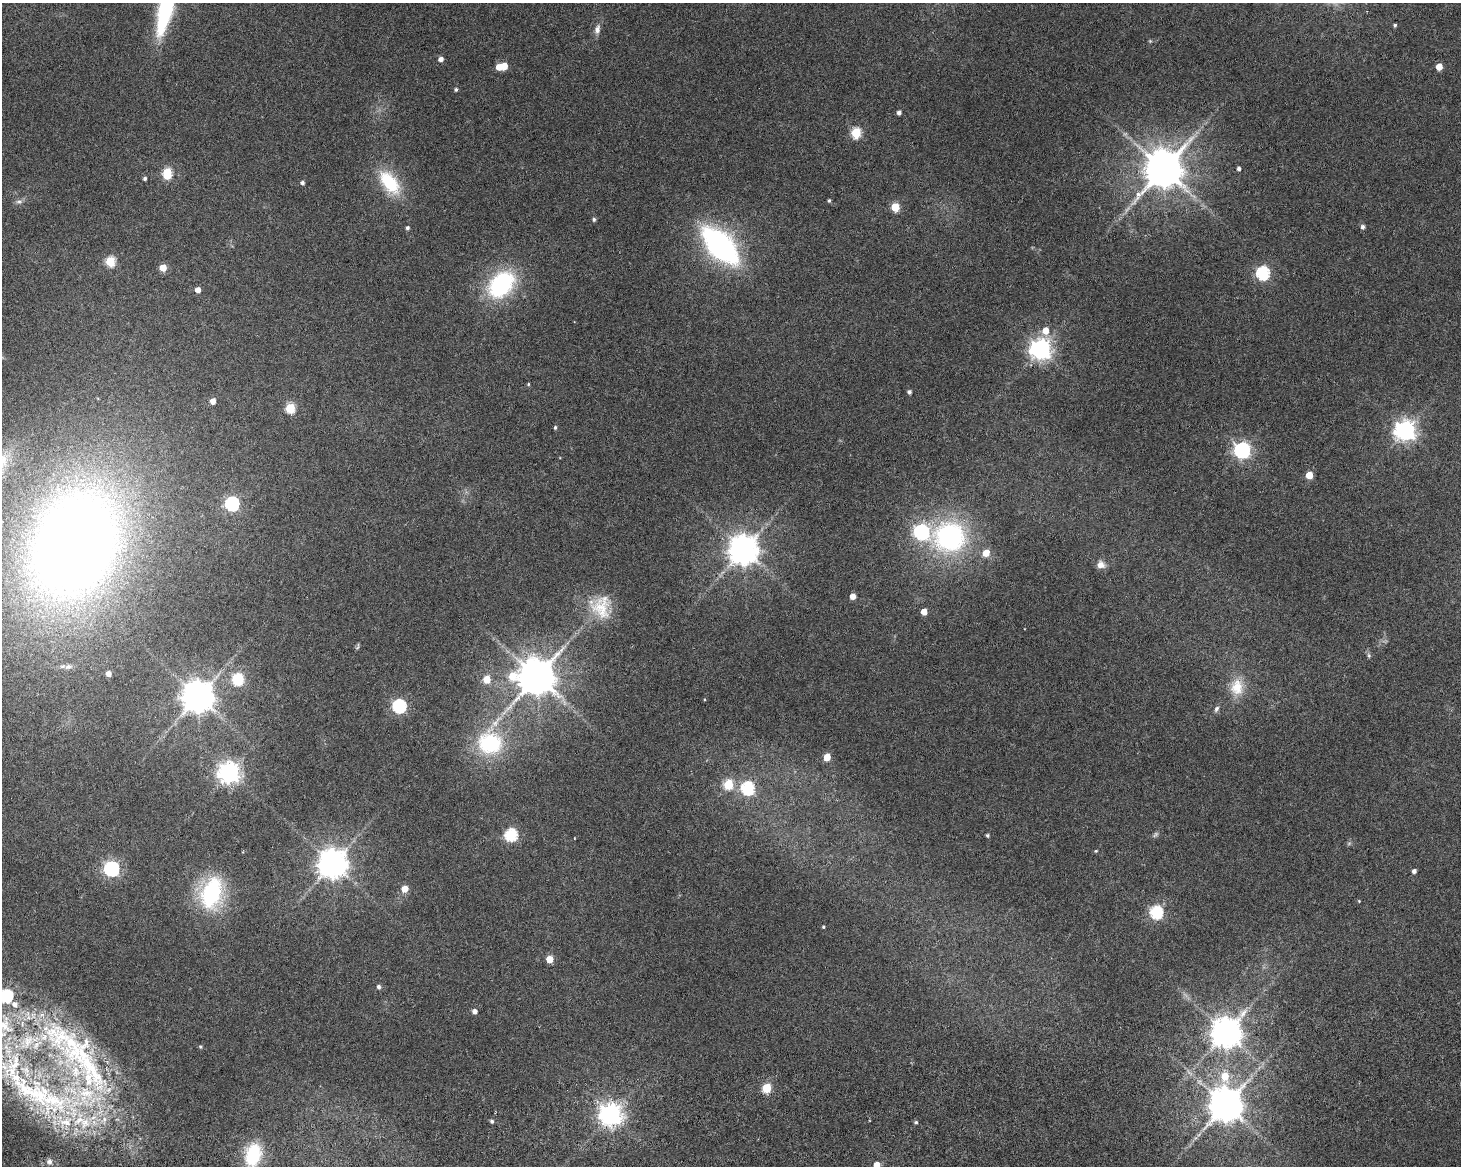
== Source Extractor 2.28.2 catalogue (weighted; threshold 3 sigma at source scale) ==
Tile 5 of 3 x 4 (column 2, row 2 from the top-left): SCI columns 1540-2998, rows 2486-3649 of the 4717 x 4901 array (HDU 1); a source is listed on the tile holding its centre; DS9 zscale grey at full resolution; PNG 1463 x 1168 px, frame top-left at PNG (2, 3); no overlay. Shown black and unused: <1% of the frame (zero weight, under 3 of 6 exposures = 11% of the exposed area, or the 3 px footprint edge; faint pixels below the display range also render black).
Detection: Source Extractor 2.28.2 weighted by HDU 2 'WHT'; one run over the whole footprint, this tile lists its part. Background 0.0622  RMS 0.0032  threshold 0.0131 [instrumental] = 3 sigma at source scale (4.09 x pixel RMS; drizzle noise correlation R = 1.36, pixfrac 0.8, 0.0396/0.0396 arcsec/px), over >= 5 px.
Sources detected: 110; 6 too faint to see at this stretch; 1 inside a brighter object's white glare — not listed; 12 inside a brighter listed object's ellipse — not listed separately; the other 91 listed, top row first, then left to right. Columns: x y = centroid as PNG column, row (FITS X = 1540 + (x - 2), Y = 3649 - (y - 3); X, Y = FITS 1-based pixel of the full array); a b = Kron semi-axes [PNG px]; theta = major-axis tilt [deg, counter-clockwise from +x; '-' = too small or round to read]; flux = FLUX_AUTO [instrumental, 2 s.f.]
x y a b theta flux
166 7 51 11 76 46
1395 25 4 4 - 0.48
597 29 11 7 76 1.7
441 59 5 5 - 1.5
504 66 5 5 - 5.5
1439 67 5 5 - 4.3
456 89 5 4 - 0.58
899 113 5 4 - 1.1
856 133 6 5 - 19
1163 169 12 10 56 1100
1239 169 4 3 - 0.91
167 173 7 5 88 18
145 178 4 4 - 0.64
389 182 33 17 -53 14
302 183 4 4 - 0.83
829 200 4 4 - 0.45
19 201 9 7 -7 1.1
895 207 5 5 - 12
594 219 5 5 - 0.59
1363 227 5 4 - 0.96
407 228 4 4 - 0.66
720 246 29 15 -47 100
110 261 5 5 - 17
163 268 5 5 - 6.1
1263 273 6 6 - 49
501 284 36 25 45 30
198 290 4 4 - 2.3
1045 331 7 6 - 4
1040 349 7 7 - 210
528 384 4 3 - 0.34
909 392 4 4 - 0.93
213 401 5 4 - 2.5
290 408 5 5 - 18
555 428 5 4 - 0.46
1405 430 7 7 - 180
1242 450 7 7 - 95
1309 475 5 5 - 5.9
232 504 6 6 - 58
921 532 7 7 - 71
950 537 34 30 -3 56
74 544 90 67 64 500
743 550 9 9 - 500
986 553 6 5 - 4.7
1101 565 11 9 -25 2.1
853 596 5 4 - 2.8
601 607 33 28 -83 12
924 612 5 4 - 3.9
357 647 9 4 71 0.45
1369 655 7 5 -70 0.58
68 667 12 7 16 1.3
108 674 5 5 - 2.2
512 676 9 8 - 8.5
536 677 11 10 - 940
238 679 6 6 - 27
487 679 5 5 - 6.9
1237 687 24 18 84 7.3
198 697 9 9 - 620
399 706 6 6 - 52
1216 709 8 5 58 0.84
490 743 33 32 - 24
827 757 5 4 - 5.9
229 773 7 7 - 220
728 784 6 5 - 18
747 788 6 6 - 44
511 835 6 6 - 38
987 835 4 3 - 0.57
1096 851 4 3 - 0.31
332 863 9 9 - 470
111 869 6 6 - 78
1414 871 4 4 - 1.1
405 889 5 5 - 4.8
211 893 37 23 77 29
1359 901 4 3 - 0.24
1156 912 6 6 - 45
823 927 3 3 - 0.36
549 959 5 5 - 5.7
378 987 5 5 - 0.84
475 1011 4 4 - 1.5
1226 1032 9 9 - 530
200 1047 5 4 - 0.36
77 1050 126 58 -44 94
1225 1076 8 7 - 5.8
767 1088 5 5 - 16
35 1091 164 38 -31 83
1225 1105 10 9 - 760
611 1114 8 8 - 250
492 1121 5 5 - 0.6
916 1122 5 4 - 0.44
253 1155 26 17 76 17
49 1161 8 8 - 1.2
877 1165 5 5 - 3.2
Isophote crosses this tile's border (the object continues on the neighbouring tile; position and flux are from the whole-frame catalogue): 4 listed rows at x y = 166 7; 35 1091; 253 1155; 877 1165